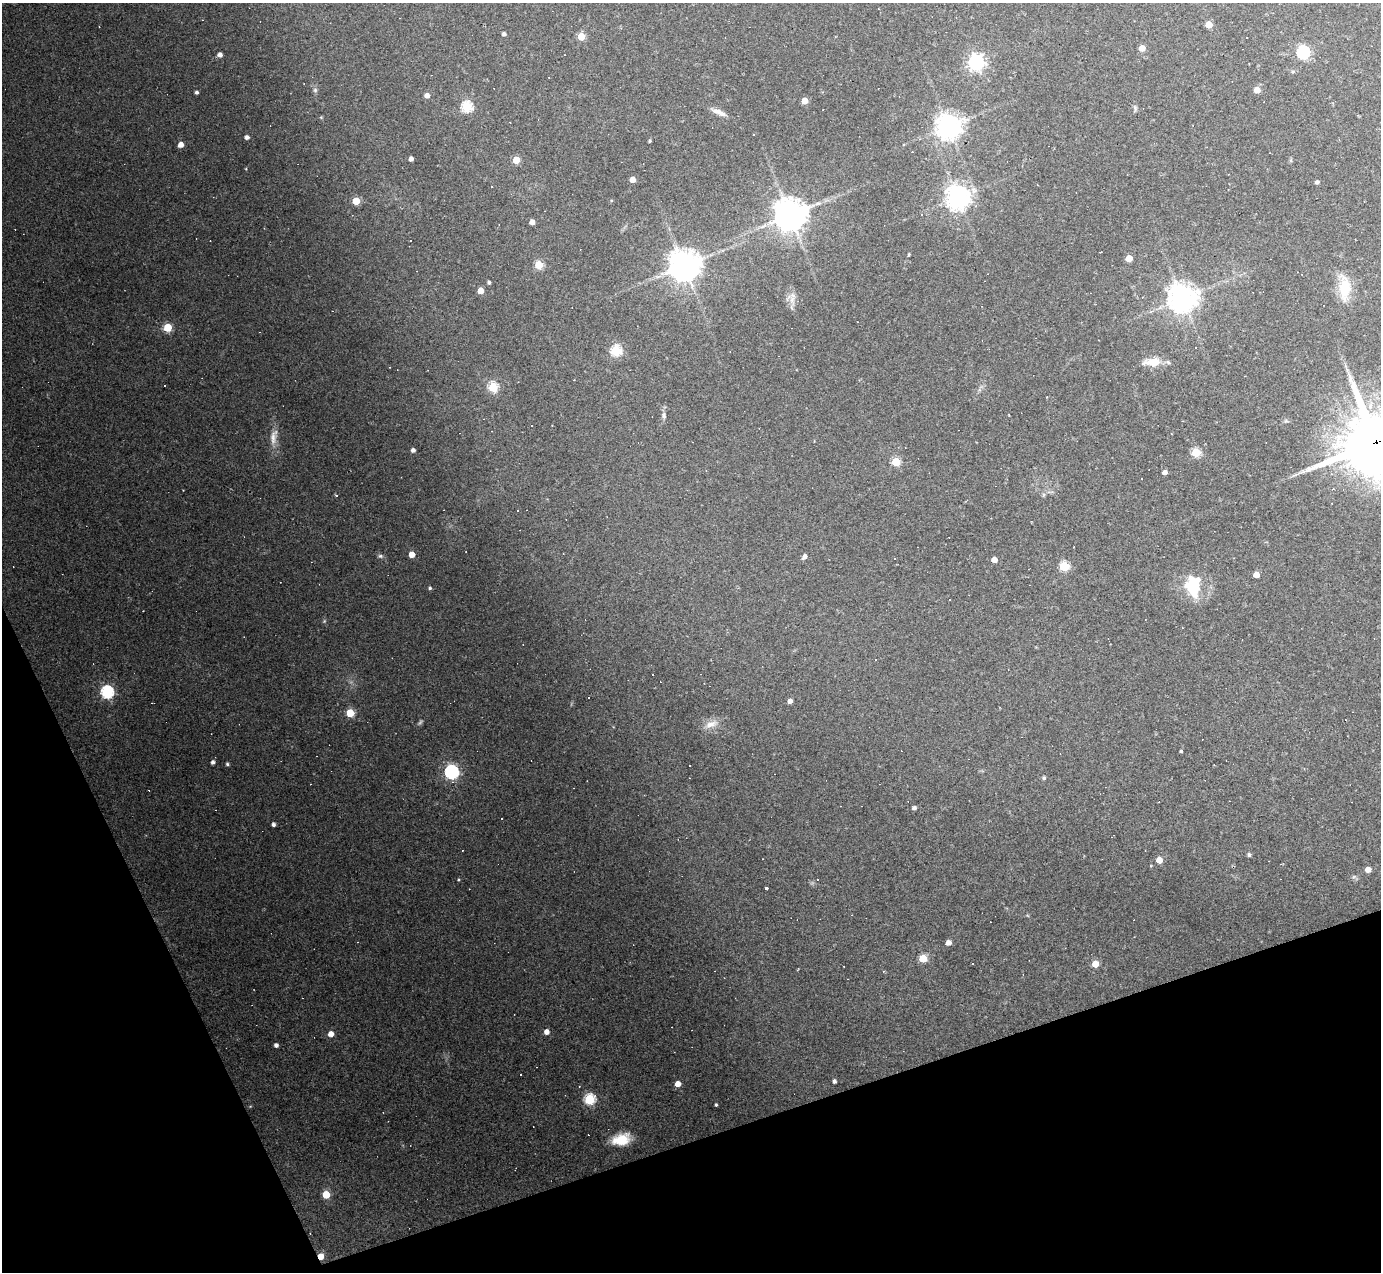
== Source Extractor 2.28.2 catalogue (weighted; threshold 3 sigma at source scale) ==
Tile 14 of 4 x 4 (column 2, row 4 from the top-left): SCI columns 1381-2759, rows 277-1546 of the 5518 x 5505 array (HDU 1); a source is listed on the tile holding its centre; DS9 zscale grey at full resolution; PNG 1383 x 1274 px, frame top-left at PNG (2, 3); no overlay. Shown black and unused: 17% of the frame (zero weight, under 2 of 3 exposures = <1% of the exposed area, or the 3 px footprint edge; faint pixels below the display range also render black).
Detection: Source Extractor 2.28.2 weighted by HDU 2 'WHT'; one run over the whole footprint, this tile lists its part. Background 0.0441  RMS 0.0075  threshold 0.0336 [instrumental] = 3 sigma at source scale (4.5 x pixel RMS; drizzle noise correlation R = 1.50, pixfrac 1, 0.05/0.05 arcsec/px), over >= 5 px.
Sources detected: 141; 1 too faint to see at this stretch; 42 cosmic-ray / hot-pixel residue — not listed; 2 inside a brighter listed object's ellipse — not listed separately; the other 96 listed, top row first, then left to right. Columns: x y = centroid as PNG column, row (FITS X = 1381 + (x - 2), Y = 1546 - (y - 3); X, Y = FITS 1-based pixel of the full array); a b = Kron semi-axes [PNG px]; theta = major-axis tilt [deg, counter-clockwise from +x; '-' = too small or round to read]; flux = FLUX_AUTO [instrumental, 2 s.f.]
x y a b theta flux
1209 25 5 5 - 15
504 34 4 4 - 2.2
581 36 5 5 - 21
1247 37 3 3 - 2.2
1142 48 5 4 - 11
1303 52 6 6 - 110
220 55 4 4 - 4
976 62 6 6 - 280
1293 71 6 3 19 0.95
315 90 6 6 - 1.5
1257 90 4 4 - 8.5
197 92 3 3 - 1.8
427 95 4 4 - 4.9
804 101 5 5 - 12
467 107 5 5 - 66
1135 108 8 5 -83 1.6
720 113 16 7 -24 5.4
321 117 5 3 - 0.71
949 127 8 8 - 740
754 134 3 3 - 1
247 137 4 4 - 3.1
650 141 3 3 - 1.1
181 144 5 4 - 6.1
904 145 4 3 - 0.79
411 159 4 4 - 3.6
516 160 5 5 - 18
633 179 4 4 - 8.7
1317 182 4 4 - 2.2
958 197 8 8 - 650
611 200 4 3 - 0.65
356 201 5 5 - 24
922 214 4 2 - 0.74
790 215 10 10 - 1200
532 222 4 4 - 5.3
909 254 5 3 - 0.74
1129 258 5 4 - 14
539 265 5 5 - 33
684 266 10 10 - 1100
489 282 4 4 - 1.6
1345 288 26 12 89 25
480 291 4 4 - 12
1182 298 9 9 - 970
792 299 19 9 -62 6.1
168 327 5 5 - 34
616 351 5 5 - 72
1153 362 17 8 3 15
574 380 2 2 - 0.55
493 387 5 5 - 58
664 415 9 6 -77 2.4
1286 421 6 4 -18 1.1
532 425 3 3 - 1.5
274 437 25 10 80 8.9
1376 442 24 21 23 5100
413 450 4 4 - 2.8
1196 452 5 5 - 41
896 462 5 5 - 33
1165 472 4 4 - 3.5
412 554 5 4 - 9.5
380 556 7 5 -15 1.6
805 556 5 4 - 3.6
994 560 4 4 - 6.9
1064 566 5 5 - 48
1256 575 4 4 - 8.1
430 588 4 4 - 1.2
1193 588 24 14 -73 30
324 621 5 4 - 0.85
107 692 6 6 - 120
790 701 4 4 - 3.9
350 713 5 5 - 31
711 724 22 10 21 7.9
1181 751 3 3 - 2.2
213 762 4 4 - 2.3
227 764 4 3 - 1.4
451 772 6 6 - 170
1044 778 4 4 - 1.4
914 808 4 4 - 2.5
273 824 4 4 - 2.5
1249 855 4 4 - 1.8
1159 860 5 4 - 11
1368 869 4 4 - 7.8
458 880 4 3 - 0.63
766 888 3 3 - 2.1
948 943 4 4 - 5.6
923 958 5 5 - 30
1095 964 5 5 - 16
547 1032 5 5 - 4.8
331 1034 5 4 - 7
276 1045 4 4 - 2.6
520 1074 3 3 - 2.2
834 1081 4 3 - 2.1
678 1084 4 4 - 7.8
589 1099 5 5 - 73
716 1105 3 3 - 1
621 1139 21 12 13 18
326 1195 5 5 - 25
321 1256 5 4 - 11
Overlapping masked pixels (flux is a lower limit): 2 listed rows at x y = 1376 442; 321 1256
Isophote crosses this tile's border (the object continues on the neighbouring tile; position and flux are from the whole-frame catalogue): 1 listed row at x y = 1376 442